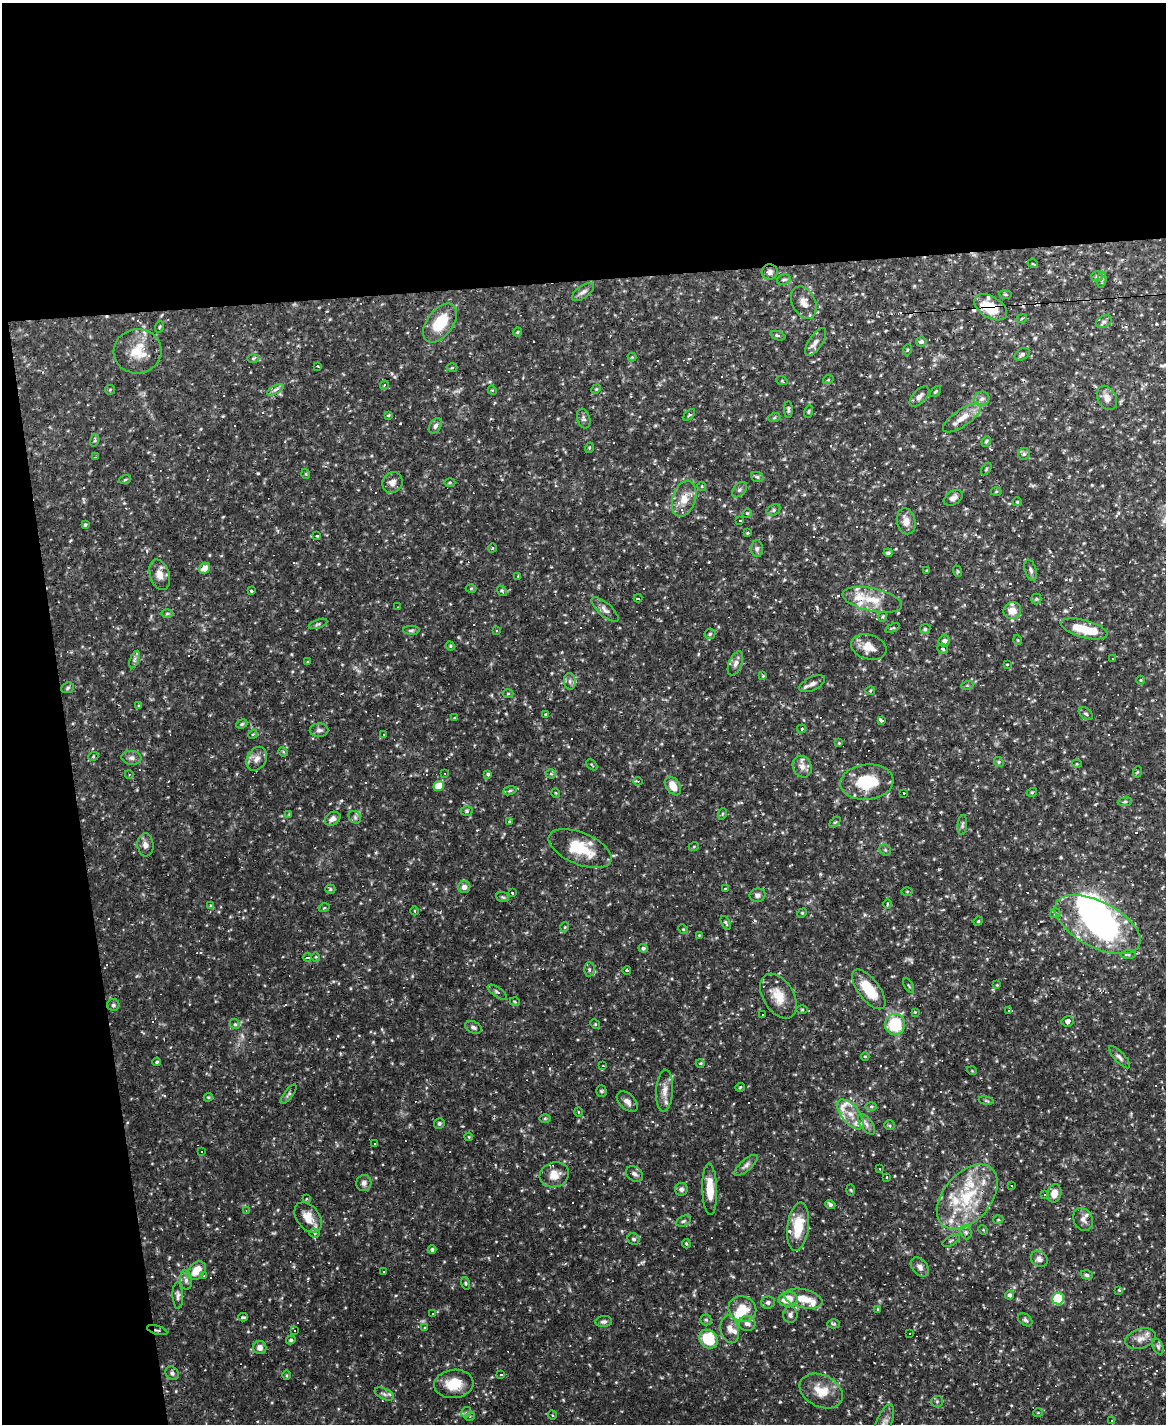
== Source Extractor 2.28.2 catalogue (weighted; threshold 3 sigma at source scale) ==
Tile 1 of 4 x 3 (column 1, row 1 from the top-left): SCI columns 1-1164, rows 3082-4503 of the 4655 x 4633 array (HDU 1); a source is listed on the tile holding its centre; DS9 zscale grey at full resolution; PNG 1168 x 1426 px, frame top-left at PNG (2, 3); each listed source drawn as its Kron ellipse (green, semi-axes under 4 px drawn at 4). Shown black and unused: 25% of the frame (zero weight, under 2 of 3 exposures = <1% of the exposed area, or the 3 px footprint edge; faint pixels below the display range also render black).
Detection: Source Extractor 2.28.2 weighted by HDU 2 'WHT'; one run over the whole footprint, this tile lists its part. Background 0.123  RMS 0.0039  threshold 0.0176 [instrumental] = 3 sigma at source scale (4.5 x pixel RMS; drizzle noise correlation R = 1.50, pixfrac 1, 0.05/0.05 arcsec/px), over >= 5 px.
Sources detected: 390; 1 too faint to see at this stretch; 4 inside a brighter object's white glare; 70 cosmic-ray / hot-pixel residue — neither listed nor drawn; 18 inside a brighter listed object's ellipse — not listed separately; the other 297 listed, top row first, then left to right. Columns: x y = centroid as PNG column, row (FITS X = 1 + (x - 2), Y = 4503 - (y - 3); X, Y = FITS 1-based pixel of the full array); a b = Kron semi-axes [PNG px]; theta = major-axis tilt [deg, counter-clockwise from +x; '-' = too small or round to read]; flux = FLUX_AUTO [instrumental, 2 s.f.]
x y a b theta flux
1033 264 5 3 - 0.34
770 272 8 7 - 1.4
1097 276 5 5 - 0.71
784 280 7 5 15 0.79
1102 280 8 4 83 0.78
583 292 13 6 36 1.5
1005 295 6 3 -9 0.48
804 303 17 11 -65 3.4
991 307 18 10 -31 11
1022 318 5 3 - 0.4
1104 322 8 6 29 1.1
440 323 22 13 53 13
159 327 6 3 71 0.41
517 332 5 3 - 0.49
778 336 8 4 -20 0.89
816 342 16 6 57 2.2
921 342 5 5 - 0.97
907 350 5 3 - 0.42
138 351 24 22 4 9.8
1022 354 8 5 32 0.91
632 357 4 4 - 0.35
253 358 6 4 2 0.49
318 366 3 2 - 0.38
452 368 5 3 - 0.38
828 380 5 3 - 0.33
782 381 5 3 - 0.38
384 385 5 3 - 0.38
596 389 5 4 - 0.4
110 390 5 5 - 0.42
275 390 9 4 29 1.1
492 390 5 4 - 0.36
935 392 6 3 45 0.46
919 396 12 6 46 1.8
1107 398 13 9 -64 2.9
982 399 7 7 - 1.4
788 410 8 3 -90 0.76
808 412 6 4 74 0.51
389 415 4 3 - 0.54
689 415 7 3 45 0.47
584 418 10 6 -72 1
774 418 6 4 19 0.54
962 418 22 8 35 5
435 426 8 5 58 1.2
95 440 6 4 71 0.54
986 441 5 4 - 0.57
589 448 5 3 - 0.35
1024 454 6 6 - 0.86
95 457 2 2 - 0.3
986 469 7 3 54 0.46
306 474 5 3 - 0.35
757 477 6 5 - 0.71
125 480 6 3 20 0.4
450 482 5 3 - 0.42
392 483 11 10 - 2.6
702 486 4 4 - 0.52
739 490 9 5 46 1
996 491 5 3 - 0.39
953 498 10 6 34 1.7
684 499 18 11 72 5.5
1017 502 4 4 - 0.41
774 510 7 5 27 0.78
747 513 5 4 - 0.45
740 520 3 2 - 0.32
906 521 13 9 -79 3.2
85 525 3 3 - 0.57
747 533 4 3 - 0.42
317 536 4 3 - 0.48
492 548 4 3 - 0.33
757 549 8 5 89 1.1
888 553 4 3 - 0.67
204 568 6 5 - 4.3
1031 570 11 5 -74 1.1
927 571 4 2 - 0.31
957 571 6 3 -71 0.38
160 575 16 9 -72 3.4
518 576 3 2 - 0.39
471 588 5 3 - 0.34
251 591 3 3 - 0.97
502 591 6 4 -51 0.54
638 598 4 3 - 5.5
1036 599 5 5 - 0.55
872 600 30 11 -12 8.5
398 607 3 2 - 0.24
605 610 17 6 -42 2
1012 611 9 8 - 3.9
167 613 6 4 1 0.61
883 617 5 4 - 0.52
318 624 10 3 20 0.62
893 628 8 3 22 0.45
925 629 5 5 - 0.64
1084 629 24 8 -15 10
411 630 8 4 0 0.76
496 630 4 3 - 0.65
710 634 5 5 - 0.69
1018 640 5 3 - 0.33
944 641 6 5 - 1.4
450 646 5 4 - 0.46
869 647 18 12 -17 5.2
943 649 5 5 - 0.71
134 659 9 4 71 1
1113 659 3 3 - 1.6
307 662 3 3 - 0.29
735 663 13 6 67 1.8
1007 664 4 2 - 0.28
763 676 4 3 - 0.44
1141 680 4 4 - 0.38
570 681 8 6 -84 1.3
812 684 14 6 25 1.9
967 686 6 4 19 0.47
68 688 6 5 - 0.67
870 691 5 4 - 0.46
508 694 5 3 - 0.39
139 706 4 3 - 0.45
1086 713 8 5 -38 0.86
545 714 3 2 - 0.46
454 718 4 3 - 0.43
881 720 4 3 - 12
242 724 6 4 23 0.55
802 729 4 4 - 0.51
319 730 9 6 1 1.2
253 734 5 4 - 0.39
384 734 3 2 - 0.26
839 743 4 4 - 0.4
283 752 5 4 - 0.42
93 757 5 3 - 0.37
131 758 10 7 -5 1.5
257 759 13 9 61 2.7
999 762 5 4 - 0.56
1077 764 5 3 - 0.34
592 765 6 3 -45 0.4
802 767 11 9 -66 2.4
1137 772 6 3 71 0.41
445 773 4 3 - 0.36
129 774 4 3 - 0.33
488 774 4 4 - 0.55
551 774 5 4 - 0.53
638 781 5 3 - 0.51
867 782 27 17 5 16
439 786 5 5 - 8.9
673 786 10 6 -56 5
510 791 7 4 18 0.65
1032 792 5 3 - 0.41
556 793 4 3 - 0.33
904 793 3 2 - 0.9
1125 802 7 3 8 0.64
467 811 6 5 - 0.65
289 814 4 4 - 0.32
722 814 6 3 72 0.43
355 817 7 5 -46 0.92
333 819 8 6 34 1.9
509 821 4 3 - 0.4
835 822 6 4 43 0.52
962 825 10 4 85 0.88
145 845 11 8 -85 2.1
694 846 5 3 - 0.32
580 849 33 16 -23 14
885 850 6 5 - 0.61
464 887 6 6 - 1.7
330 889 5 4 - 0.59
725 889 3 3 - 0.59
907 891 5 3 - 0.37
512 893 3 3 - 1.4
758 895 8 6 11 1.4
503 897 6 5 - 0.59
887 904 5 3 - 0.48
210 906 3 3 - 0.54
324 908 5 3 - 0.37
415 911 4 3 - 0.36
802 913 5 4 - 0.39
1055 913 5 4 - 0.69
978 921 5 4 - 0.43
726 923 7 3 -64 0.58
1098 924 47 23 -27 74
565 927 5 3 - 0.34
683 929 5 4 - 0.46
699 935 3 3 - 0.29
643 948 4 4 - 0.69
1128 954 7 4 5 0.66
308 957 4 3 - 2.8
316 957 4 4 - 0.45
589 969 7 5 -89 0.81
627 970 4 3 - 13
997 985 4 4 - 0.33
909 986 8 3 -60 0.55
869 989 23 10 -53 11
497 992 11 4 -34 1.1
778 996 24 15 -58 7.7
515 1002 5 3 - 0.37
113 1005 6 6 - 0.78
802 1009 5 3 - 0.44
1009 1011 4 3 - 31
915 1012 4 4 - 0.35
762 1014 3 3 - 2.1
1067 1021 6 5 - 2.1
235 1024 5 4 - 0.55
595 1024 5 4 - 0.41
895 1024 10 10 - 19
473 1027 8 5 -26 1.2
865 1056 4 3 - 0.29
1120 1057 14 5 -47 1.4
157 1062 4 3 - 0.45
700 1063 4 3 - 0.36
603 1066 3 2 - 0.29
972 1071 5 3 - 0.29
740 1087 5 3 - 0.35
601 1091 5 5 - 0.61
665 1091 21 8 86 3.9
288 1094 12 4 53 0.83
208 1097 4 4 - 0.44
986 1101 8 3 -9 0.48
627 1102 12 7 -43 2.2
871 1106 6 4 -1 0.6
578 1112 5 3 - 0.3
851 1114 18 8 -51 5.2
545 1119 6 4 1 0.49
439 1123 5 5 - 0.72
866 1124 12 6 -53 1.9
889 1125 5 5 - 0.58
469 1137 4 3 - 0.35
375 1144 3 3 - 1.1
202 1152 3 3 - 1.8
746 1165 14 5 41 1.7
880 1169 3 2 - 0.29
634 1174 9 7 -37 1.4
554 1175 15 12 19 4.7
887 1177 4 3 - 0.29
364 1183 8 7 - 1.3
1012 1185 3 2 - 0.43
681 1189 6 6 - 1.2
710 1189 26 7 -88 7.3
851 1190 5 3 - 0.41
1054 1193 9 7 76 3
1045 1195 3 3 - 20
967 1197 37 23 49 25
306 1199 4 3 - 0.41
830 1205 5 4 - 1
246 1210 4 3 - 0.28
308 1217 17 11 -53 5.3
1083 1219 12 9 -64 2.3
998 1220 5 3 - 0.36
683 1221 8 5 26 0.72
798 1227 24 10 83 11
983 1230 5 4 - 0.41
966 1232 7 5 -69 0.94
314 1233 5 4 - 0.86
634 1239 6 5 - 0.87
951 1241 9 4 29 0.84
686 1244 5 3 - 0.4
432 1250 4 4 - 0.88
1039 1259 9 7 -38 1.5
920 1267 11 7 -51 2
197 1271 10 7 47 5.7
384 1271 3 3 - 0.46
1087 1275 6 4 -18 0.74
203 1276 3 3 - 0.73
186 1280 9 6 -83 1.4
465 1283 6 4 -75 0.57
1119 1290 4 3 - 0.37
1009 1295 4 4 - 1.2
178 1296 13 5 -88 1.3
788 1299 9 7 10 7
803 1299 19 9 -12 6.8
1058 1299 6 5 - 30
768 1302 7 6 - 1.1
742 1309 14 12 -28 7
877 1309 3 3 - 0.41
432 1313 2 2 - 0.26
790 1315 8 7 - 1.2
243 1317 5 3 - 0.56
706 1320 5 5 - 0.6
1025 1320 8 5 -37 0.92
604 1322 8 5 5 1.1
747 1323 8 7 - 1.9
834 1324 6 4 -1 0.57
425 1327 3 3 - 0.51
730 1329 14 9 -76 2.7
157 1330 10 3 -15 0.59
295 1331 3 3 - 11
909 1334 3 3 - 6
708 1339 10 8 -48 15
1140 1339 16 10 17 3.2
291 1340 4 4 - 0.67
1158 1347 8 5 -64 0.85
260 1348 6 6 - 2
172 1373 7 6 - 1.1
501 1374 3 3 - 0.42
287 1375 5 3 - 0.37
454 1384 19 14 7 8.6
821 1391 23 16 -26 7.9
384 1394 10 5 -25 1.3
937 1401 6 5 - 0.7
466 1412 5 5 - 0.73
1038 1413 4 4 - 0.41
552 1415 4 3 - 0.27
470 1416 5 3 - 0.33
1111 1420 4 4 - 0.46
883 1424 21 8 69 2.9
Overlapping masked pixels (flux is a lower limit): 2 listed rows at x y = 991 307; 157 1330
Isophote crosses this tile's border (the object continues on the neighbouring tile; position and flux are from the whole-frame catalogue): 1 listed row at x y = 883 1424
Unlisted compact peaks at least as high as the median listed source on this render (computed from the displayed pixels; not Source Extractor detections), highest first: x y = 258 473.